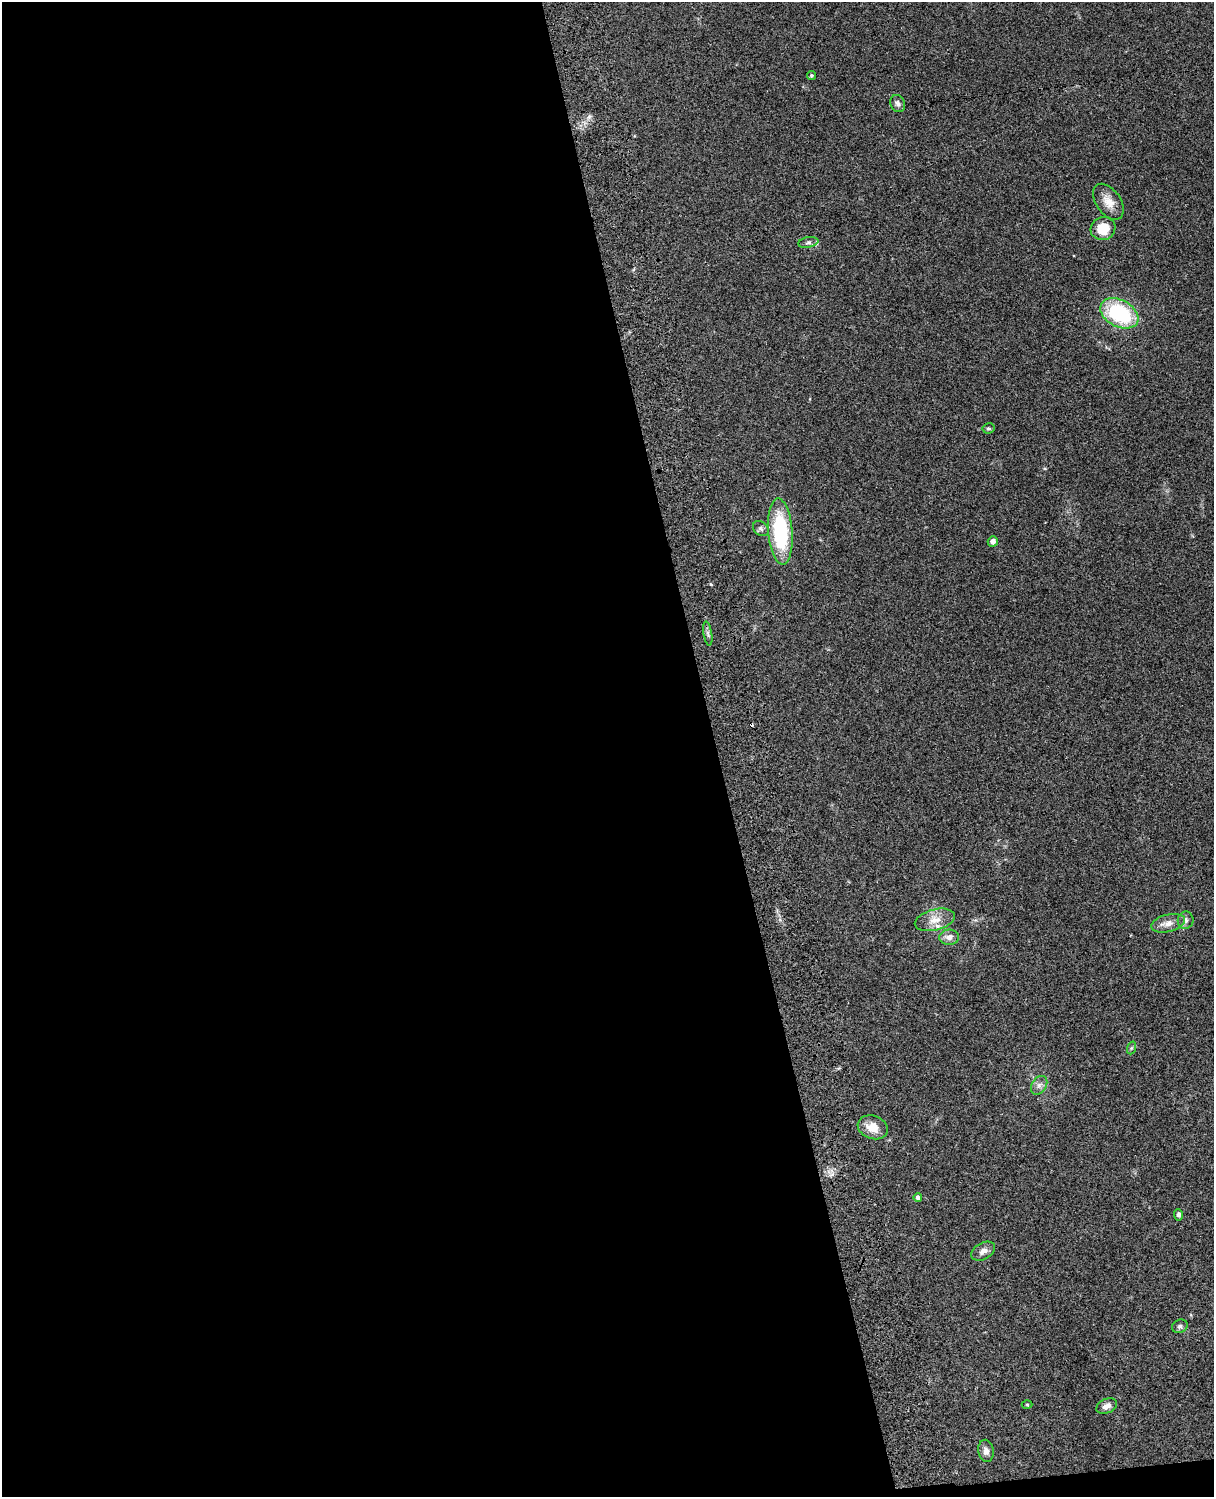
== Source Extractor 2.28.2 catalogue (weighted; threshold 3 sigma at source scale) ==
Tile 9 of 4 x 3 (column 1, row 3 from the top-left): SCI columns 121-1332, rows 278-1772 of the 5087 x 4927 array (HDU 1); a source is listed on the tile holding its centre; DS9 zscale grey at full resolution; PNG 1216 x 1499 px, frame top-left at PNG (2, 2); each listed source drawn as its Kron ellipse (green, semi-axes under 4 px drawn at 4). Shown black and unused: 59% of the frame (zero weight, under 3 of 4 exposures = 6% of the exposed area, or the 3 px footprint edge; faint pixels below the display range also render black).
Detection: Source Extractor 2.28.2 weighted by HDU 2 'WHT'; one run over the whole footprint, this tile lists its part. Background 0.0986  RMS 0.0064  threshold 0.0289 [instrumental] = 3 sigma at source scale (4.5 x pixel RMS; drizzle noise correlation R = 1.50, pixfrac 1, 0.05/0.05 arcsec/px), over >= 5 px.
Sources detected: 27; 2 inside a brighter listed object's ellipse — not listed separately; the other 25 listed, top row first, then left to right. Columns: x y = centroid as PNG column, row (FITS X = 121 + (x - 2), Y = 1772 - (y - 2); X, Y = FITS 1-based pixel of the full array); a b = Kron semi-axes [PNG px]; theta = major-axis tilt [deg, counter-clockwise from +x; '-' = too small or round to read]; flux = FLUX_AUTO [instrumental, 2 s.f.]
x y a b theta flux
811 75 4 4 - 0.88
898 103 9 7 -66 2.3
1108 202 20 12 -55 8
1103 228 12 11 - 14
808 242 10 5 10 1.7
1119 313 20 13 -28 50
988 428 6 5 - 1
761 529 8 6 -40 1.8
780 531 33 12 -86 55
993 541 5 5 - 2.9
708 634 12 3 -80 1.8
935 920 20 10 14 7.8
1186 920 8 8 - 2.1
1168 923 17 8 14 5
949 937 10 7 2 3.7
1131 1048 6 4 71 0.93
1039 1085 10 7 56 2.9
873 1127 15 11 -19 8.9
918 1198 4 4 - 1.7
1179 1215 6 4 -85 1.9
983 1251 13 8 29 3.6
1180 1326 8 6 26 1.6
1027 1405 5 3 - 0.55
1107 1406 11 7 25 3.4
986 1451 11 7 -80 3.2